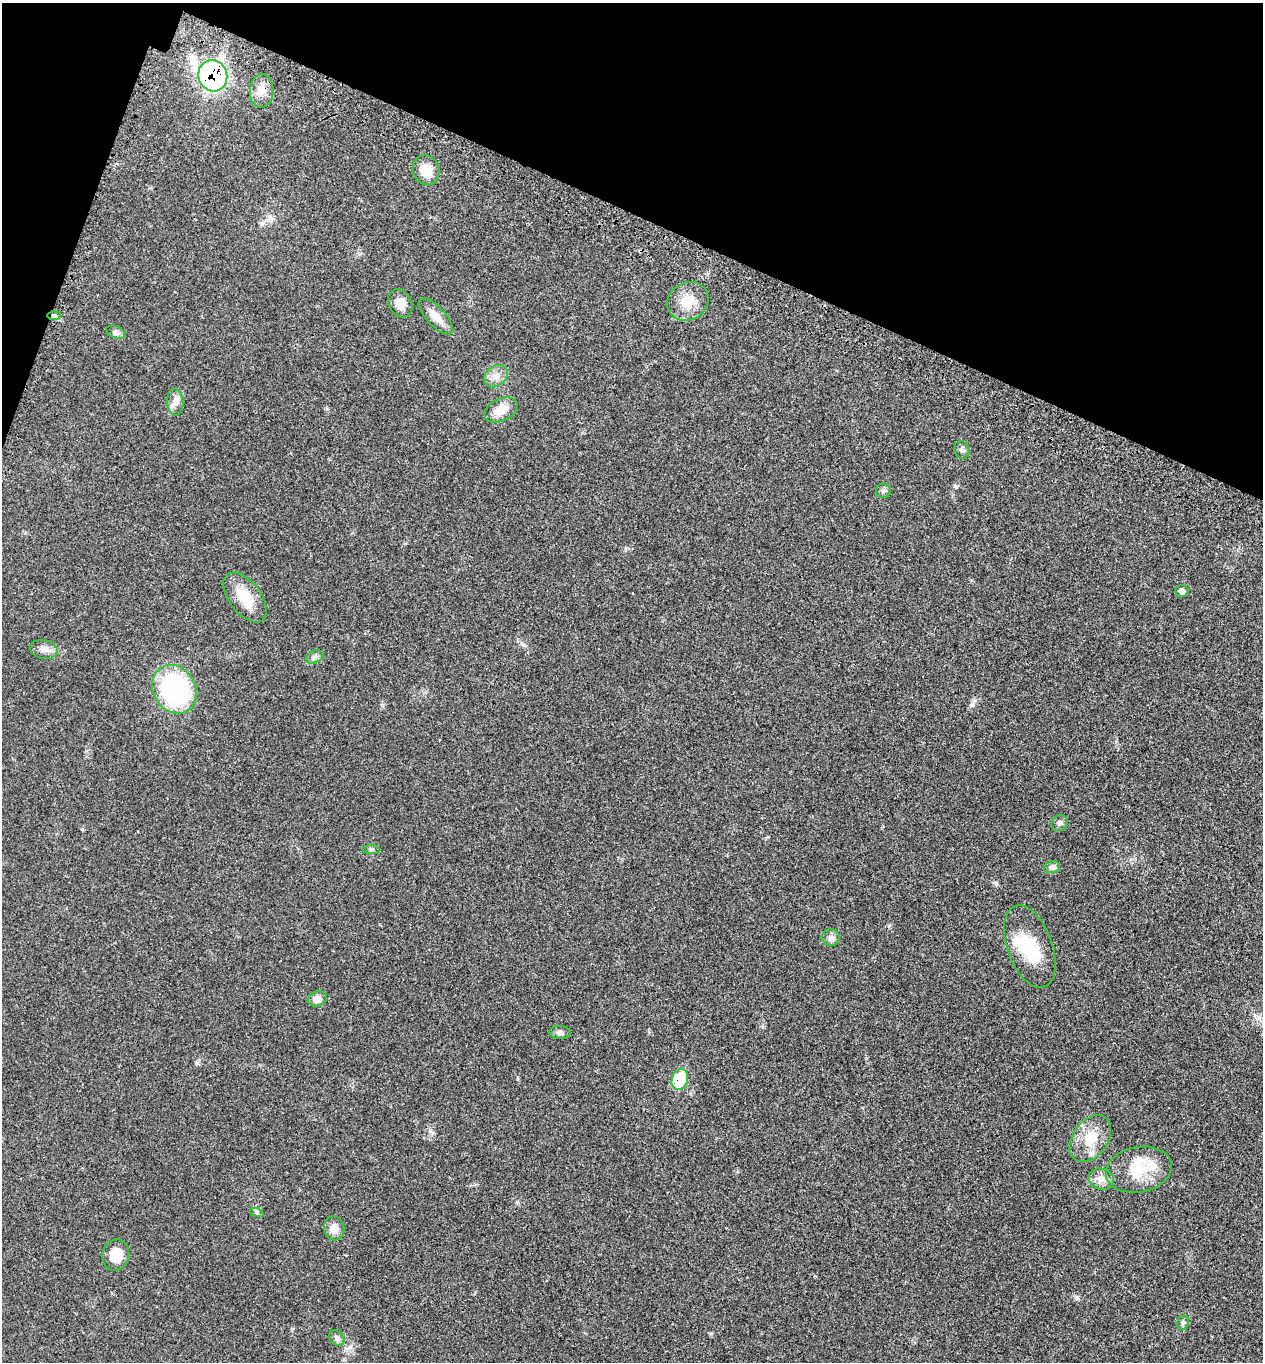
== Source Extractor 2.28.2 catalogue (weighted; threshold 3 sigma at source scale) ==
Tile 2 of 4 x 4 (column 2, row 1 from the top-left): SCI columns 1489-2749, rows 4178-5537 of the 5629 x 5638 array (HDU 1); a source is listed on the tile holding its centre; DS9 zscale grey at full resolution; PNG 1265 x 1364 px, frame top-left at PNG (2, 3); each listed source drawn as its Kron ellipse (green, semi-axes under 4 px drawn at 4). Shown black and unused: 18% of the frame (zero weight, under 3 of 4 exposures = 8% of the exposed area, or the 3 px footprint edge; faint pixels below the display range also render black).
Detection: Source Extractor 2.28.2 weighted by HDU 2 'WHT'; one run over the whole footprint, this tile lists its part. Background 0.0234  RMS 0.0034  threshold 0.0154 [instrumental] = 3 sigma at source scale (4.5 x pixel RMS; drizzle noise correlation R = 1.50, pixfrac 1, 0.05/0.05 arcsec/px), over >= 5 px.
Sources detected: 35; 1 inside a brighter object's white glare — neither listed nor drawn; the other 34 listed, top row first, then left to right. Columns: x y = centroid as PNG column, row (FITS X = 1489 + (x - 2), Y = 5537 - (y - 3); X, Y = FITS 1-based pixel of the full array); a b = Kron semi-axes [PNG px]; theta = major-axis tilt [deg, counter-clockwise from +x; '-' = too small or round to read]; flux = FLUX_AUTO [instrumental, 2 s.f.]
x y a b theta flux
213 76 16 14 -74 92
262 91 17 12 87 3.8
426 170 15 13 -66 6.3
688 301 21 18 29 6.7
400 303 15 11 -61 3.3
54 315 7 4 0 0.77
436 316 23 9 -47 3.9
116 332 10 6 -20 1
496 376 13 10 37 2.7
175 402 13 8 -84 2.1
501 410 17 11 25 5
962 450 9 7 -69 1
883 491 7 7 - 0.88
1182 591 7 6 - 1.1
245 597 29 16 -52 9.2
44 649 14 9 -12 2.2
314 657 9 6 26 0.98
175 689 25 21 -59 53
1059 823 8 7 - 1.1
371 849 9 4 0 0.59
1052 867 8 6 12 0.92
831 937 9 8 - 1.6
1030 946 43 22 -70 15
317 999 9 7 18 2.3
560 1032 11 6 -3 1.3
680 1079 10 8 71 13
1090 1139 26 17 55 8.5
1139 1170 33 22 11 13
1101 1179 13 10 -19 2.6
257 1213 7 4 -18 0.52
334 1228 12 10 -78 3.4
116 1255 16 13 77 6.2
1183 1323 7 5 67 0.76
337 1338 9 6 -46 1.2
Overlapping masked pixels (flux is a lower limit): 4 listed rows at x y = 213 76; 262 91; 54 315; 680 1079
Unlisted compact peaks at least as high as the median listed source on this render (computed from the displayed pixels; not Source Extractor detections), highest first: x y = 1077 1297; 996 883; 517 1202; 955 486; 197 1063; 973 704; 711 1333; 889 926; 524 645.